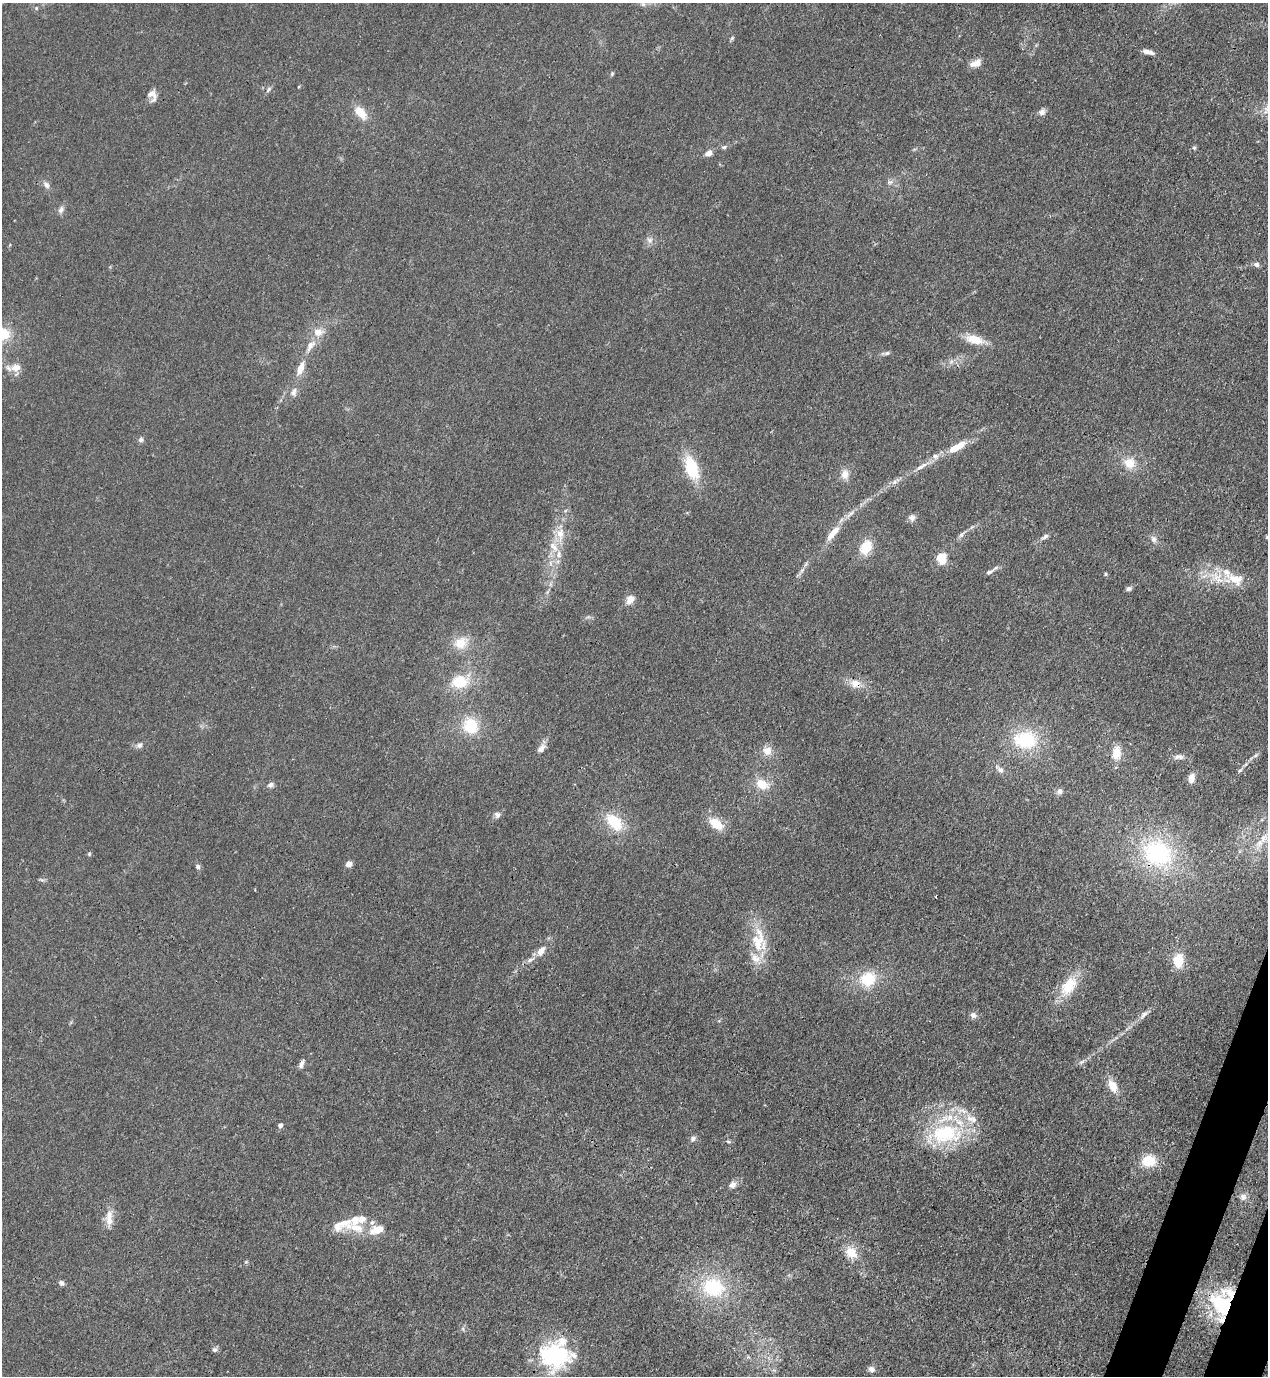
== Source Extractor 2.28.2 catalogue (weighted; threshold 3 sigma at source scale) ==
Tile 6 of 4 x 4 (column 2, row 2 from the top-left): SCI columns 1620-2885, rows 2791-4164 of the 5639 x 5578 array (HDU 1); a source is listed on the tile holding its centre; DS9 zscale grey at full resolution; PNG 1270 x 1378 px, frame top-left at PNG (2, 3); no overlay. Shown black and unused: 2% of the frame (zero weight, under 3 of 4 exposures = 7% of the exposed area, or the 3 px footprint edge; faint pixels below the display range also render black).
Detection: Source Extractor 2.28.2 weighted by HDU 2 'WHT'; one run over the whole footprint, this tile lists its part. Background 0.0145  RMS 0.0024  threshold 0.0108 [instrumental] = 3 sigma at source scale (4.5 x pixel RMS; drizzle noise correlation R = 1.50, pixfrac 1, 0.05/0.05 arcsec/px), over >= 5 px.
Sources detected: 120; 1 cosmic-ray / hot-pixel residue — not listed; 17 inside a brighter listed object's ellipse — not listed separately; the other 102 listed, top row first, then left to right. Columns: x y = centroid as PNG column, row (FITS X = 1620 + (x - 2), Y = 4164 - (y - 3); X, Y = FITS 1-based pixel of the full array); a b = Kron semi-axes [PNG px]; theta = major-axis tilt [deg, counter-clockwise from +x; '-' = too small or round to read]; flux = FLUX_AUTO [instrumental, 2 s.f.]
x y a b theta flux
643 4 7 4 -45 0.5
732 38 7 4 46 0.37
1148 52 13 5 -15 1.5
975 63 16 8 24 2
612 73 5 5 - 0.32
268 89 9 5 50 0.57
152 95 15 10 -72 1.7
1042 112 8 7 - 1.1
360 113 17 10 -48 3.8
724 147 6 5 - 0.48
1194 148 5 5 - 0.37
708 153 7 5 28 1.7
890 182 9 6 1 0.79
46 185 11 7 -51 1
61 210 10 6 69 0.95
650 240 9 8 - 1.1
1256 264 7 5 -13 0.96
318 332 13 10 6 2.7
3 334 16 15 - 6.1
974 339 22 10 -15 4.4
310 346 21 8 56 2.6
887 353 7 5 16 0.52
16 368 13 10 19 2.3
300 369 13 7 67 2.9
294 392 13 7 76 1.1
141 440 7 7 - 0.61
955 448 16 9 29 3.4
1130 463 13 12 - 3.7
922 466 25 6 31 2.3
691 468 26 13 -69 9.9
845 474 13 10 -88 2
850 514 15 5 42 1.3
912 518 9 8 - 1.1
834 531 14 8 43 2.5
560 534 20 10 90 3.8
961 535 7 6 - 0.63
1045 536 9 5 31 0.8
1267 537 5 4 - 0.42
1153 539 10 7 -67 1
866 547 15 11 61 5.6
559 554 11 7 85 1.6
941 558 12 9 -67 5.3
802 570 8 5 45 0.67
989 572 12 5 29 0.88
1106 574 5 4 - 0.35
1236 579 30 18 -8 6.7
1129 589 7 5 8 0.63
630 599 11 8 56 2
461 643 20 15 33 4
459 682 19 15 6 6.8
855 684 15 11 -18 2.7
470 726 19 16 -56 8.1
1025 740 28 21 -2 14
140 745 9 7 30 0.9
541 748 13 8 46 1.4
767 751 12 11 - 2.2
1116 753 15 10 85 3.5
1255 755 7 4 45 0.51
1179 757 14 7 -2 1.2
1000 769 13 7 -41 1.2
1240 770 7 4 36 0.41
1191 778 10 7 79 2
762 784 16 11 -28 4.1
270 785 8 7 - 0.73
1060 791 8 7 - 0.84
497 815 9 7 -58 0.79
614 822 25 15 -48 7.5
716 824 15 10 -36 4.8
1260 843 15 9 58 2.7
1157 853 44 38 -32 26
89 854 5 4 - 0.32
349 864 7 6 - 1.2
198 866 6 6 - 0.62
758 940 38 17 87 8.8
541 951 14 8 60 2.3
530 960 13 5 28 1.1
1178 961 18 13 85 4.5
868 979 17 15 21 8.2
1068 986 24 15 52 7.5
973 1015 9 8 - 0.93
1144 1015 14 6 52 1.1
1081 1062 10 4 33 0.61
301 1064 11 5 70 0.87
1113 1086 17 9 -63 3.4
280 1125 6 5 - 0.74
946 1133 41 26 5 21
693 1139 8 6 38 0.74
729 1142 7 3 -19 0.32
1149 1161 15 12 6 5.8
733 1185 9 8 - 1.2
1243 1197 8 8 - 1.1
109 1220 17 10 -78 2.6
356 1228 29 11 -13 5.2
851 1252 16 12 -45 3.8
246 1262 6 3 19 0.26
61 1283 7 6 - 0.66
713 1287 27 21 -16 16
1222 1304 33 26 -55 18
463 1329 6 4 -72 0.38
214 1350 7 6 - 0.62
554 1355 37 27 -2 25
871 1369 9 8 - 0.97
Overlapping masked pixels (flux is a lower limit): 3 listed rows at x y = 855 684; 1157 853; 1222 1304
Isophote crosses this tile's border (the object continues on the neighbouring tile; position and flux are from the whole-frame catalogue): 2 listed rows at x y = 3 334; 1267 537